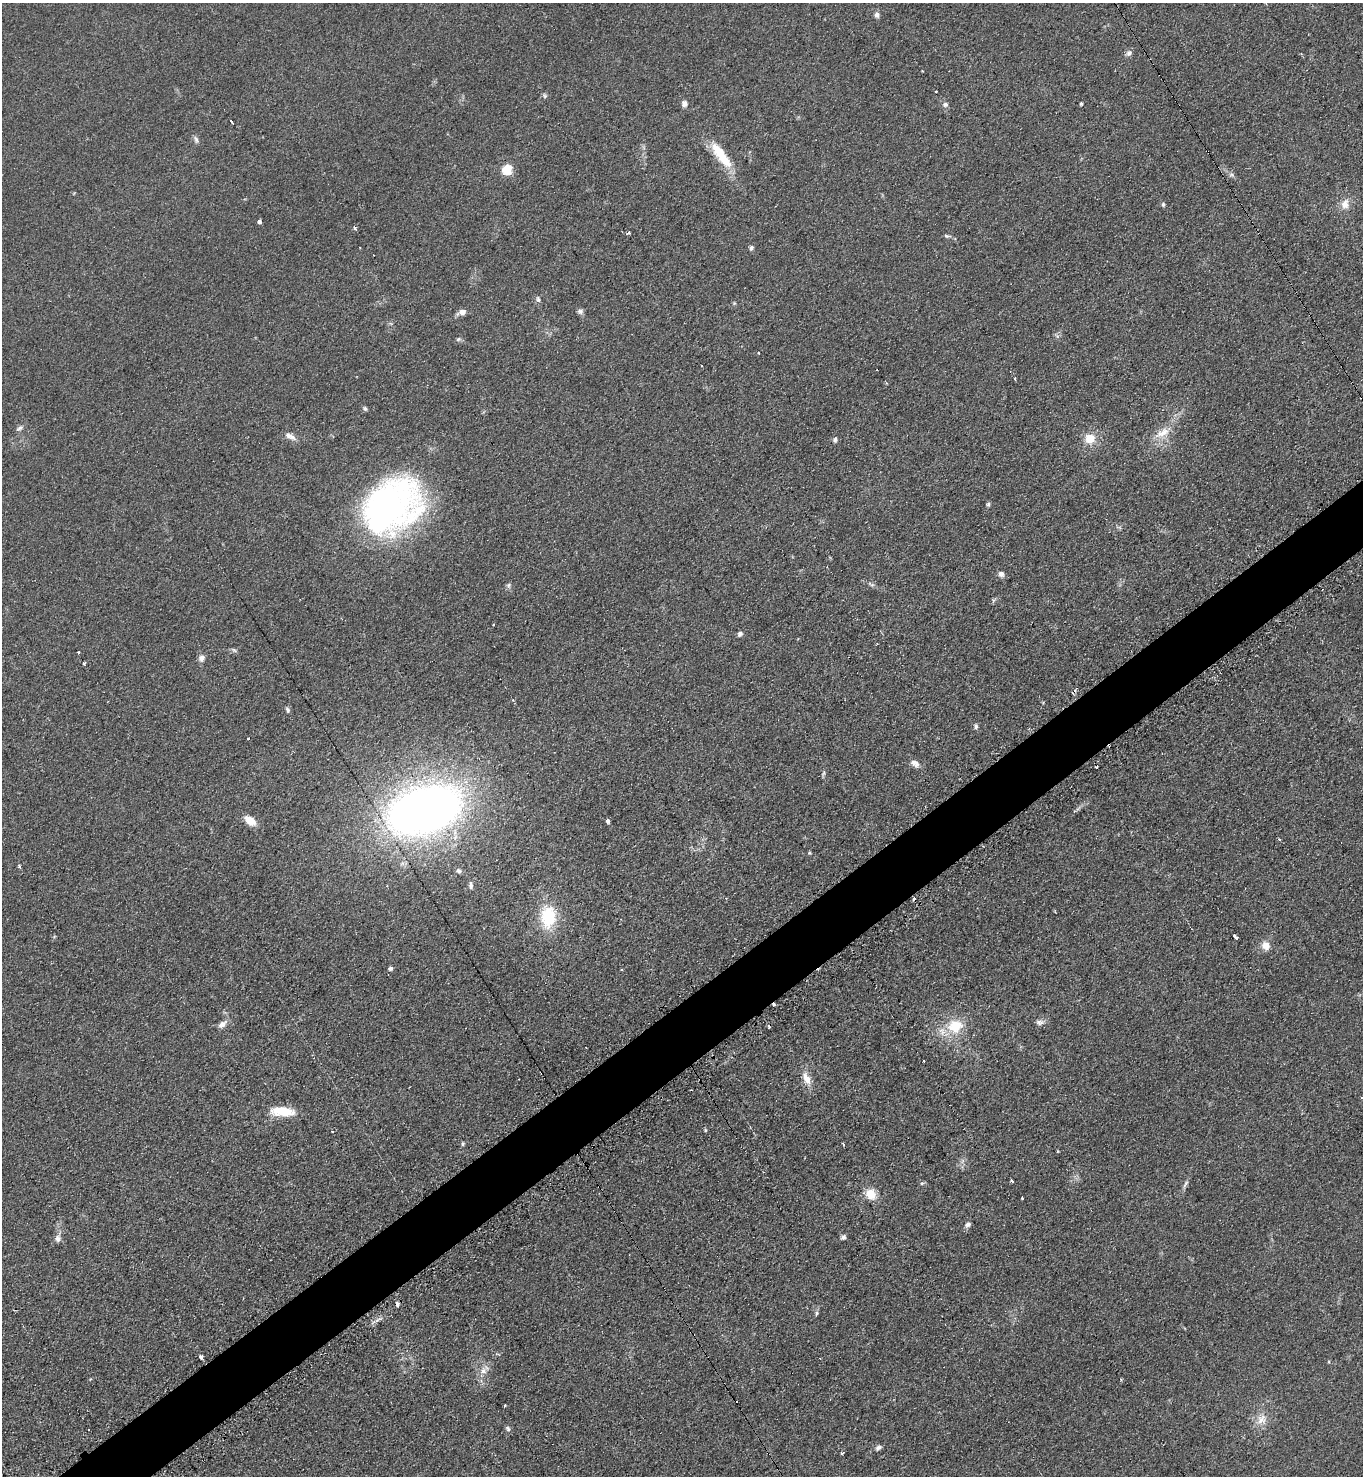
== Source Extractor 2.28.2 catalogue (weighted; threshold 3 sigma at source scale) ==
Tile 7 of 4 x 4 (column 3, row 2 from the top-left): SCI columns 2880-4240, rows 2967-4440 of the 5906 x 5921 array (HDU 1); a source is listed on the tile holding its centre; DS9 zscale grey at full resolution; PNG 1365 x 1478 px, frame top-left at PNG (2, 3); no overlay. Shown black and unused: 4% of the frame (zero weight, under 2 of 3 exposures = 2% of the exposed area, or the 3 px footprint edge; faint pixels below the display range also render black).
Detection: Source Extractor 2.28.2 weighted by HDU 2 'WHT'; one run over the whole footprint, this tile lists its part. Background 0.1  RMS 0.012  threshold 0.0523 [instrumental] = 3 sigma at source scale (4.5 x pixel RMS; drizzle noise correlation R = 1.50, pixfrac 1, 0.05/0.05 arcsec/px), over >= 5 px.
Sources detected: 95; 12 cosmic-ray / hot-pixel residue — not listed; the other 83 listed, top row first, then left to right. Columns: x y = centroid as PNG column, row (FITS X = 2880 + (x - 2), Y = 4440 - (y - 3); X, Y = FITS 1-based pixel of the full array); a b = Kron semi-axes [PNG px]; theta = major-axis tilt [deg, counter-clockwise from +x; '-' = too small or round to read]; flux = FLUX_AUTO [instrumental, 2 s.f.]
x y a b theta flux
877 15 7 6 - 4
1129 53 10 7 41 3.7
545 96 7 4 -59 1.9
684 103 9 7 86 4
945 104 7 6 - 3.1
1081 104 3 3 - 1.5
231 122 4 2 - 3.3
196 139 10 5 -65 2.9
721 155 40 11 -53 37
507 169 5 5 - 68
1231 175 8 4 0 2.1
1163 204 6 5 - 2
1345 204 12 10 77 11
259 221 4 4 - 3.8
355 228 4 3 - 7.1
628 232 3 3 - 6.3
946 236 7 5 -21 1.9
751 248 6 5 - 2.7
538 299 8 6 -75 2.9
580 311 8 6 12 3
462 312 8 5 21 8.3
458 339 7 5 21 2.1
758 352 3 3 - 4.4
365 409 6 5 - 2.1
19 428 11 5 29 2.8
1162 433 24 10 29 17
290 436 16 7 -27 6.8
1090 438 11 11 - 19
835 440 7 5 84 2.5
988 504 6 4 87 2
392 506 70 53 38 360
1001 574 8 7 - 4
871 584 12 4 -30 2.9
509 585 7 6 - 2.6
740 634 7 5 50 3.1
234 650 7 4 -44 1.8
78 652 3 3 - 2.5
202 658 9 8 - 5.1
84 663 3 3 - 2.5
287 710 8 5 -74 2.3
976 726 7 6 - 2.6
248 738 3 3 - 1.6
915 763 12 8 -26 6.4
824 773 7 4 71 1.9
424 810 60 34 18 990
250 820 13 8 -40 16
608 821 4 4 - 3
809 853 4 4 - 1.2
19 866 3 3 - 2.7
459 871 7 6 - 2.4
471 885 10 5 -89 2.8
548 916 24 16 90 53
1235 936 5 3 - 9.5
1266 946 11 10 - 9.4
390 968 5 4 - 3.1
1039 1022 11 7 3 4.3
222 1024 14 8 34 6.4
955 1026 23 20 13 34
924 1061 3 2 - 0.92
807 1078 19 10 -65 12
282 1111 25 9 -4 31
705 1130 5 4 - 1.2
332 1131 3 3 - 1.1
463 1144 6 4 70 1.7
843 1144 3 2 - 1.8
1012 1180 3 3 - 3.6
922 1183 6 5 - 1.9
1185 1184 14 4 59 3.4
871 1194 13 11 -67 16
1022 1198 3 2 - 1.1
968 1224 7 6 - 3.4
843 1237 6 5 - 3
58 1239 9 7 -87 4.9
397 1305 4 3 - 4.6
816 1313 8 4 81 1.9
201 1357 4 3 - 7.7
483 1371 9 8 - 6.7
1121 1380 4 3 - 1.2
505 1405 3 2 - 1.4
1261 1419 16 13 53 13
508 1429 8 5 -67 2.5
879 1447 8 6 27 3
842 1453 3 3 - 2.2